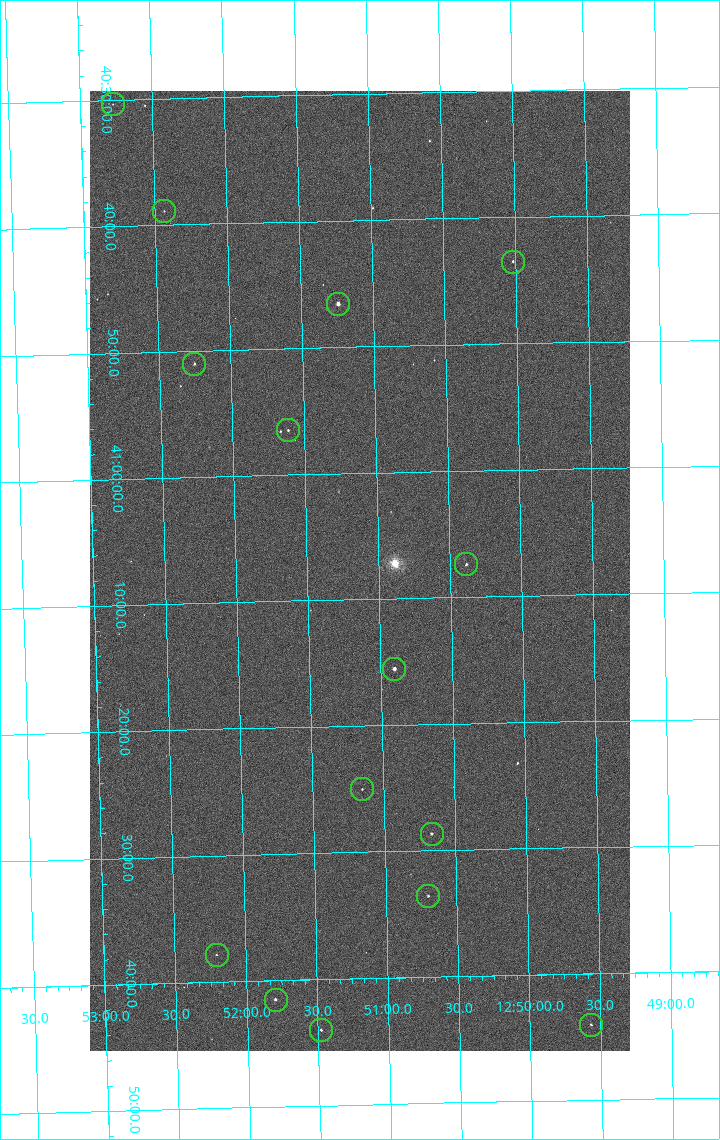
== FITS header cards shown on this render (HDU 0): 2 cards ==
NAXIS1  =                 1080 / length of data axis 1
NAXIS2  =                 1920 / length of data axis 2

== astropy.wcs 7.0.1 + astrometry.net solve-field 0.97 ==
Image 1080 x 1920 px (HDU 0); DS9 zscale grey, zoomed out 1/2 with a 90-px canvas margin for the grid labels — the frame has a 2x2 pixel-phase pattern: the four 2x2 pixel phases sit at different levels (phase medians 1009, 858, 798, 1009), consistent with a one-shot-colour (mosaic) sensor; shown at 1/2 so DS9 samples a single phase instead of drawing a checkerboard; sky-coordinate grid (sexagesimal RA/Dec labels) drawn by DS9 from the SOLVED WCS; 15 Tycho-2 reference stars matched to detected sources circled (green)
Header WCS: none
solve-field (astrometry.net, Tycho-2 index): SOLVED blind (the file carries no WCS)
Solved WCS: RA---TAN-SIP/DEC--TAN-SIP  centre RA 12:51:08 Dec +41:08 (192.78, +41.13 deg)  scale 2.38 arcsec/px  FOV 42.8' x 76.0'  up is -179 deg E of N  parity flipped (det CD > 0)
(file carries no celestial WCS; the grid is the blind solution)
Tycho-2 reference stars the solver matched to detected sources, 15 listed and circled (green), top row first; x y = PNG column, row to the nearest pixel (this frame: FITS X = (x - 90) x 2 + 1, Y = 1920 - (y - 91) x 2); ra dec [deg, ICRS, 3 dp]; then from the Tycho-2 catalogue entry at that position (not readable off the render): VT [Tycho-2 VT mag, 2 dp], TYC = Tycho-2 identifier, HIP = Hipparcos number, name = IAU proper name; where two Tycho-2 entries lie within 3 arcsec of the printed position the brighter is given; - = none
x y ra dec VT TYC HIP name
112 104 193.194 +40.505 12.48 3021-1340-1 - -
164 212 193.109 +40.648 12.32 3021-1216-1 - -
512 262 192.504 +40.725 11.86 3021-1162-1 - -
338 304 192.810 +40.776 9.69 3021-1108-1 - -
194 364 193.064 +40.851 11.36 3021-1025-1 - -
288 430 192.903 +40.941 11.82 3021-941-1 - -
466 564 192.596 +41.123 11.21 3021-53-1 - -
394 669 192.726 +41.259 9.76 3023-213-1 62700 -
362 790 192.787 +41.417 12.26 3023-139-1 - -
432 834 192.667 +41.478 11.08 3023-113-1 - -
428 896 192.675 +41.560 11.35 3023-88-1 - -
216 955 193.051 +41.631 12.16 3023-47-1 - -
276 1000 192.949 +41.692 10.25 3023-19-1 - -
591 1025 192.392 +41.734 11.39 3023-243-1 - -
320 1030 192.870 +41.734 10.72 3023-898-1 - -